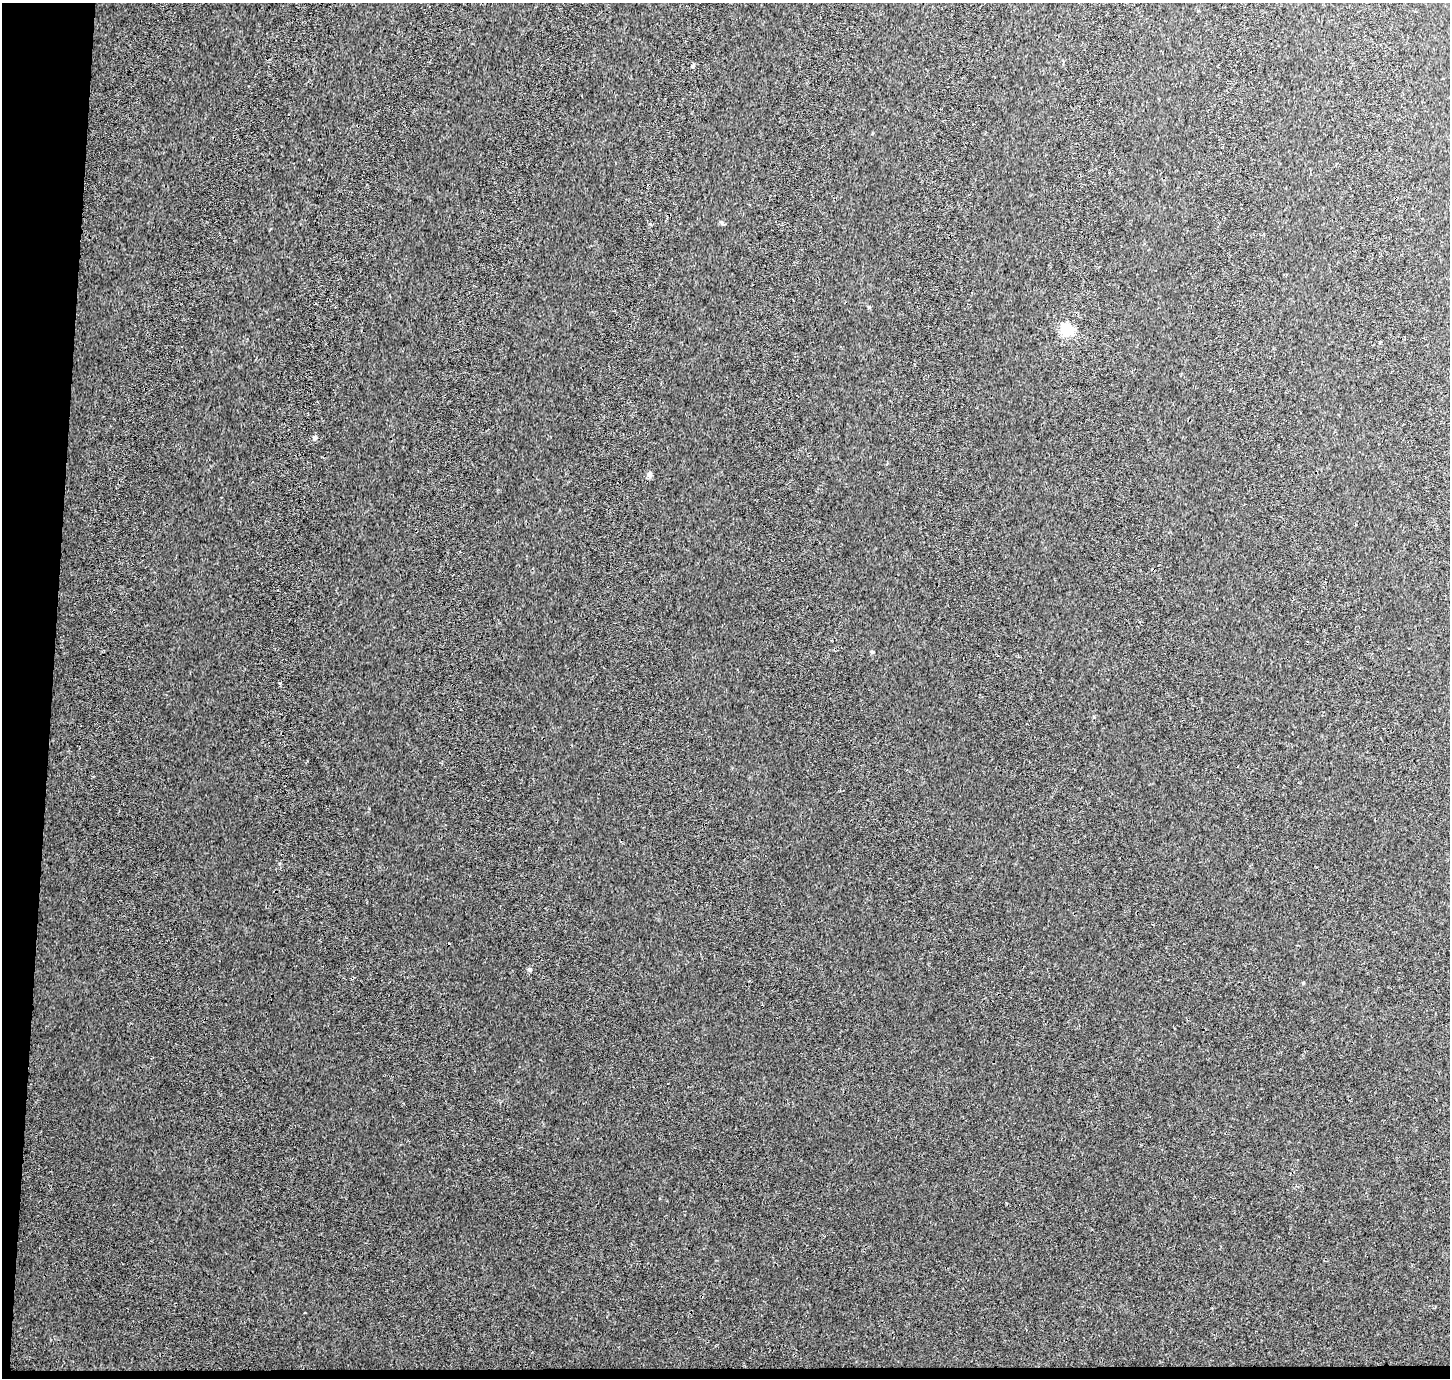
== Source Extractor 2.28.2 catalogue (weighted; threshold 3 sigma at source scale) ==
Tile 7 of 3 x 3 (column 1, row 3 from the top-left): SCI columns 4-1451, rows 260-1635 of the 4359 x 4647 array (HDU 1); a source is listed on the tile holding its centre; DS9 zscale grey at full resolution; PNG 1452 x 1380 px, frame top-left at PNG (2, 3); no overlay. Shown black and unused: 4% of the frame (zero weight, under 3 of 4 exposures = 4% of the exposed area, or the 3 px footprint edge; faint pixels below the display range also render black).
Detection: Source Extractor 2.28.2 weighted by HDU 2 'WHT'; one run over the whole footprint, this tile lists its part. Background 0.0037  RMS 0.0023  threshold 0.0104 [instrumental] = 3 sigma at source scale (4.5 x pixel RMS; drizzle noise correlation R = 1.50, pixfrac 1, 0.0396/0.0396 arcsec/px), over >= 5 px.
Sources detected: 6; all 6 listed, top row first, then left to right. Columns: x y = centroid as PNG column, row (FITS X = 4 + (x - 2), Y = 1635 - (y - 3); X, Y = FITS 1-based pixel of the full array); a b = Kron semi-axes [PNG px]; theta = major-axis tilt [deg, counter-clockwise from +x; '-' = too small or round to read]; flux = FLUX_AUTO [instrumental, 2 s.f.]
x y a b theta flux
693 66 5 4 - 0.28
1067 330 6 6 - 29
315 438 7 6 - 0.54
649 474 7 6 - 0.76
872 652 5 4 - 0.26
529 969 6 5 - 0.42